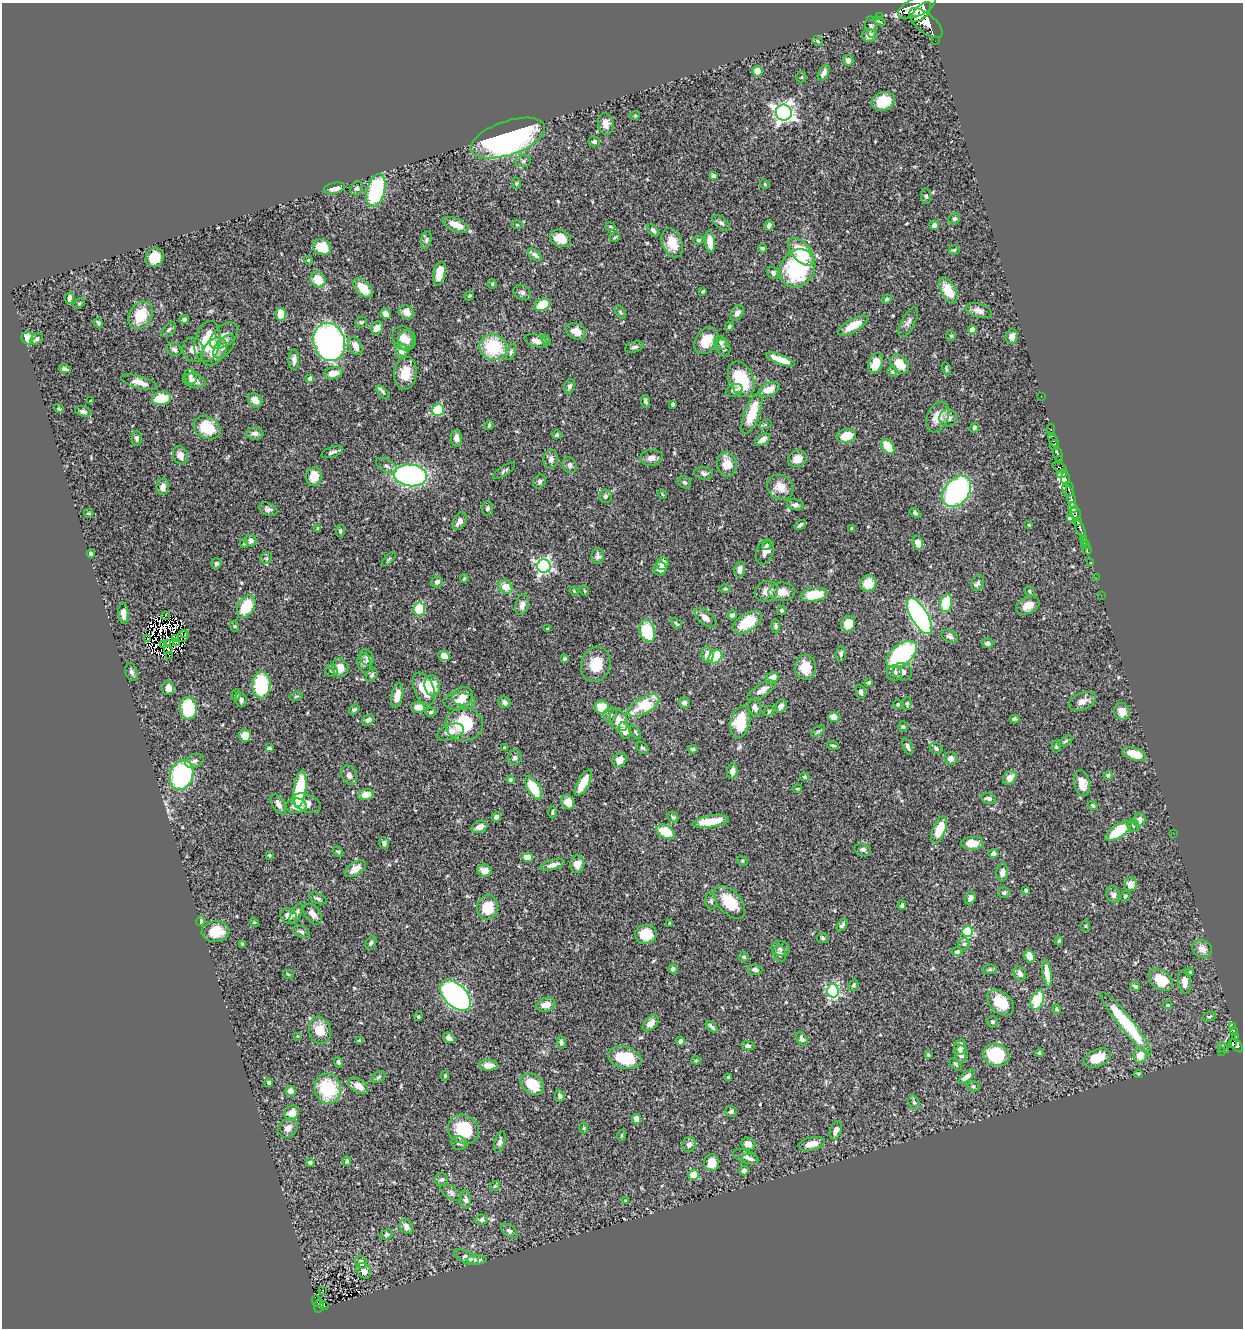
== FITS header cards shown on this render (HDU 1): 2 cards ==
NAXIS1  =                 1241
NAXIS2  =                 1326

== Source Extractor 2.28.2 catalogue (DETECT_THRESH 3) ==
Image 1241 x 1326 px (HDU 1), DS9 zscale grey, 1 PNG px = 1 image px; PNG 1245 x 1330 px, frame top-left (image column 1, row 1326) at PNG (2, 3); each listed source drawn as its Kron ellipse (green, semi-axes under 4 px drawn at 4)
Background 0.574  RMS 0.021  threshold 0.0638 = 3 sigma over >= 5 px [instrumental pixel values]
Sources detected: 523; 7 with non-positive FLUX_AUTO (blend fragments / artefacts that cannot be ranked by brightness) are neither listed nor drawn; of the other 516, the 500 brightest by FLUX_AUTO listed and drawn (16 fainter detections omitted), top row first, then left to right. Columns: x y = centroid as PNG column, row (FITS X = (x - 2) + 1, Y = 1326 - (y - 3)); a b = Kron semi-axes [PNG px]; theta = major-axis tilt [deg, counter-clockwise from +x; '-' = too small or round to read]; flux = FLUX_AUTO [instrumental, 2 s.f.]
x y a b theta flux
917 7 20 9 26 3100
921 12 13 6 44 1600
879 16 2 2 - 4.8
879 21 7 2 -25 1.5
926 23 20 9 -40 1900
871 27 11 5 -84 4.3
869 35 7 6 - 14
818 41 5 4 - 2.2
935 41 2 2 - 4.5
848 60 5 5 - 7.2
757 71 5 5 - 19
824 73 8 5 62 6.6
801 77 5 5 - 1.7
883 101 12 9 17 26
784 113 8 8 - 720
635 116 5 4 - 1.4
606 124 10 8 -80 12
508 138 39 17 19 380
594 141 5 5 - 3
523 161 8 6 15 3.8
714 176 4 4 - 3.9
516 183 5 3 - 1.6
765 184 5 4 - 1.8
335 188 11 5 11 11
357 188 7 5 57 2.9
376 190 17 9 76 120
926 196 8 5 -81 2.9
954 219 6 5 - 2.4
721 223 10 5 -41 4.2
456 225 14 6 -22 22
517 225 5 3 - 1.5
934 225 5 4 - 4.8
769 226 5 4 - 5.7
610 227 5 2 - 1.5
653 230 7 4 -48 3.7
615 237 6 4 45 2.1
560 238 11 8 -27 20
426 240 9 5 76 3.3
699 240 6 4 -1 2.1
710 242 11 5 -84 18
672 243 15 10 -69 25
322 247 9 7 -20 29
763 248 4 4 - 3
954 250 5 4 - 2.5
801 252 17 9 -48 49
535 255 8 5 -40 4.4
155 257 10 8 55 28
308 260 4 4 - 1.4
797 268 20 17 57 140
439 273 12 5 77 21
773 273 6 5 - 4
318 280 8 7 - 24
492 284 5 4 - 1.6
363 288 12 7 -44 27
948 290 14 7 -62 31
703 291 3 3 - 1.8
522 293 9 7 -33 4.2
469 296 5 4 - 1.5
69 298 6 4 79 5.4
887 299 5 4 - 2.3
79 303 6 4 31 1.7
542 305 8 6 26 38
979 311 13 7 -17 8.2
407 312 8 6 -34 12
620 312 7 4 -51 2.4
737 313 8 6 56 6.3
281 314 6 5 - 28
386 314 5 4 - 11
140 315 15 11 58 37
184 319 5 4 - 3.3
361 322 6 5 - 2.5
908 322 16 6 62 6.4
98 323 5 3 - 2.5
729 326 4 4 - 2.8
853 326 17 6 30 29
377 328 7 6 - 10
169 330 9 5 45 3.4
972 330 4 4 - 13
576 331 10 7 -28 17
224 336 16 9 42 12
951 336 5 5 - 1.7
1012 337 7 6 - 9.3
27 338 6 6 - 35
403 338 12 10 -68 15
37 339 7 5 39 3.9
407 340 10 8 78 11
546 340 6 3 -44 1.7
536 341 12 6 -17 8.4
706 341 15 10 57 31
207 342 21 12 78 63
329 342 19 16 -76 420
721 343 7 6 - 4.3
224 346 14 7 50 8
355 346 9 6 -64 12
493 347 14 12 -22 74
634 347 9 5 15 4.3
723 348 9 6 -73 5.5
174 350 8 6 -29 4.1
193 350 12 10 -69 13
401 351 6 6 - 12
214 352 15 11 53 20
511 352 8 4 73 2.6
780 359 15 4 -21 25
294 360 10 5 90 7
876 363 10 7 70 31
900 364 10 7 -47 29
65 369 6 3 -15 3.6
946 369 7 3 -77 1.5
892 372 5 4 - 1.9
333 373 9 6 13 12
405 373 16 11 84 25
191 377 7 6 - 4
310 378 4 4 - 4.1
741 379 19 12 -67 65
194 381 11 7 -15 8.8
139 382 19 6 -16 13
570 386 7 5 70 3.9
769 389 11 6 24 16
734 390 9 6 25 4.1
383 392 9 4 -48 2.9
1041 397 3 2 - 14
161 398 9 6 7 41
255 400 8 6 -44 11
91 401 3 2 - 1.3
645 401 6 4 -83 2.3
673 404 4 3 - 2.4
59 409 5 4 - 2
438 410 6 5 - 66
83 411 8 5 -15 4.6
752 413 21 7 69 43
937 417 16 10 65 19
948 418 9 8 - 8.9
489 425 5 3 - 1.6
765 425 6 4 19 1.8
974 427 5 4 - 2.8
207 428 14 11 -28 37
1051 430 6 3 -80 35
255 433 8 6 -4 5.6
557 435 4 4 - 2.9
846 436 10 7 12 29
137 438 7 5 89 3.4
456 438 8 5 -85 7.4
763 440 8 5 31 8.4
1053 440 7 4 -65 160
1054 445 5 4 - 420
888 447 8 5 -55 41
332 452 11 5 19 5
1058 454 8 4 -77 400
180 455 9 7 -71 8.3
651 458 11 8 8 7.9
551 459 9 7 86 6.7
797 459 9 8 - 14
1060 459 3 3 - 65
727 464 12 9 -78 22
570 465 8 6 -61 4.5
386 466 11 6 -29 5.2
1060 467 7 4 -21 98
504 471 13 4 33 3.6
704 473 9 6 -9 5
1062 474 5 3 - 120
411 475 16 11 -6 310
314 477 9 8 - 22
1065 479 6 4 -87 580
540 481 7 6 - 3.4
684 482 7 5 -34 2.9
163 487 8 6 86 9.8
780 487 14 12 -36 19
1068 489 7 5 -77 160
957 491 17 12 52 240
662 494 5 3 - 1.5
605 496 7 6 - 3.5
1071 498 11 3 -74 210
795 505 8 5 -13 4.5
1073 507 5 4 - 990
487 508 7 5 83 3.9
268 509 9 6 -21 4.9
89 513 5 3 - 1.5
915 513 6 4 -33 2.7
1076 513 7 5 -60 160
1070 519 3 3 - 18
460 521 9 6 57 7.9
1078 521 4 3 - 190
800 525 6 3 34 3
1029 525 3 3 - 1.3
318 529 4 3 - 2.7
852 529 4 3 - 2.8
1080 529 9 3 -65 370
340 531 6 4 82 2.6
1084 539 4 2 - 34
251 541 6 5 - 4.9
1084 542 3 3 - 23
918 543 7 5 -73 11
244 544 4 4 - 1.6
766 545 5 4 - 2.2
1086 545 3 2 - 11
1087 549 5 3 - 41
765 552 13 8 70 9.6
91 553 4 4 - 2.3
598 556 8 6 -90 4.8
266 558 6 5 - 2.8
389 559 8 3 45 2.1
1091 562 2 2 - 5.5
216 563 5 5 - 3.2
663 563 6 6 - 14
544 566 7 6 - 340
660 569 7 6 - 8.4
740 570 8 5 86 7.8
464 578 4 3 - 1.8
1096 578 2 2 - 4.7
437 582 6 5 - 4.2
978 583 8 6 70 3.9
868 584 8 8 - 20
505 587 7 6 - 22
725 589 6 4 -1 1.4
574 591 4 3 - 1.3
585 591 5 2 - 1.4
766 591 12 10 22 12
1029 591 6 4 -57 2.1
782 592 13 9 1 14
814 595 13 6 10 33
1101 595 2 2 - 5.4
946 603 9 6 79 54
522 605 10 6 75 7.9
1028 606 12 8 26 14
246 607 12 8 58 49
419 609 6 6 - 61
781 610 5 4 - 2.2
123 613 11 5 -87 10
165 615 3 2 - 1.6
732 615 5 4 - 3.9
919 616 20 8 -59 360
705 618 13 6 -40 9.2
747 622 16 8 31 49
676 623 6 3 -45 1.8
848 624 8 7 - 17
234 626 5 3 - 1.6
776 626 7 4 -85 2.3
547 629 3 3 - 1.8
647 631 11 7 -75 61
185 634 3 2 - 2.4
183 636 5 5 - 1.4
950 636 9 6 -25 4.9
176 638 2 2 - 2.6
147 639 2 2 - 1.6
176 642 4 3 - 1.5
168 643 2 2 - 1.6
988 643 6 5 - 5.3
164 644 3 2 - 1.3
168 650 4 3 - 1.3
841 654 7 5 87 3.3
707 655 8 6 -82 12
902 655 17 10 38 220
169 656 2 2 - 1.3
444 656 6 5 - 12
367 657 8 6 -61 4.1
715 657 7 6 - 55
565 659 4 4 - 2.5
364 663 10 7 -80 5.4
596 664 18 14 74 31
806 667 12 10 -88 26
340 668 9 8 - 16
331 670 6 6 - 2.9
132 672 9 6 -72 4.3
902 672 10 8 -25 8.1
894 673 8 7 - 5.8
372 675 7 5 55 2.8
772 678 6 5 - 13
869 682 3 3 - 2
261 685 13 9 89 96
432 686 10 8 -82 28
168 688 7 6 - 11
424 689 17 9 -67 31
761 690 16 6 31 9.4
861 692 7 4 -77 5.2
236 695 6 4 71 2.3
296 696 7 2 13 1.4
397 696 12 5 78 16
463 696 10 9 - 12
241 700 7 5 -76 5
459 701 16 8 -1 16
1082 701 14 8 23 9.9
505 702 6 5 - 4.4
684 703 5 5 - 4.2
898 704 4 4 - 1.6
907 704 6 4 90 2.2
643 705 17 8 29 51
781 706 7 5 61 5.6
418 707 7 5 -5 15
602 707 7 6 - 27
755 707 9 6 -75 6.3
188 708 11 8 -85 77
354 710 6 4 38 2.5
769 711 6 4 47 2
1122 711 9 7 -68 15
431 712 5 4 - 2.6
610 715 7 6 - 3.8
834 717 6 4 -17 15
1015 719 5 4 - 3.1
368 720 6 5 - 5.5
619 721 11 8 -61 15
740 722 16 9 78 46
464 724 19 16 -2 69
903 727 5 4 - 1.9
625 731 8 6 -70 13
818 731 8 4 36 2.6
450 732 14 7 20 12
635 732 8 4 -54 1.9
245 735 6 6 - 16
1065 741 8 4 34 2.4
833 745 6 4 -19 2.5
908 746 8 5 -68 5.2
1056 746 6 4 88 2.2
269 748 3 3 - 2.7
505 748 4 4 - 1.9
642 748 7 5 -41 2.9
936 748 7 5 -32 2.8
693 749 4 3 - 2.1
1134 754 12 6 -19 25
515 757 7 7 - 4
951 758 6 6 - 6.7
620 760 8 6 45 11
194 761 9 6 23 5
732 771 7 5 84 7.3
182 775 15 11 73 190
349 775 10 7 -68 7.1
1108 775 5 4 - 2.8
805 777 5 3 - 2.2
1010 778 8 5 43 13
510 779 4 4 - 2.1
583 783 14 5 62 23
1082 783 13 7 -79 16
534 788 13 6 -59 52
300 789 18 6 82 82
797 789 5 3 - 1.5
366 795 8 5 13 13
989 799 8 5 -14 5.1
568 802 7 6 - 15
306 803 15 8 -21 12
278 804 11 6 -59 7.3
1093 805 5 3 - 1.9
296 806 10 7 4 16
552 812 6 4 -90 2.3
496 817 5 4 - 3.7
673 817 6 4 -44 2.3
1139 820 6 6 - 11
711 821 18 6 8 25
1133 825 6 5 - 2.8
480 827 8 5 22 9.3
939 830 14 6 68 34
1118 831 15 6 33 68
665 832 10 6 -29 49
1174 834 3 2 - 1.9
384 843 6 5 - 4.5
972 843 11 6 0 23
863 850 8 5 -17 4.2
338 852 6 4 -39 2.5
993 853 5 4 - 4
269 855 3 3 - 2
528 857 5 4 - 13
742 861 6 4 -29 1.6
577 864 9 7 86 9.7
552 865 12 5 16 8.1
355 869 11 6 33 15
484 871 7 6 - 12
1002 872 9 6 85 8
1130 884 7 6 - 13
1026 890 4 4 - 2.3
1004 893 6 5 - 3.4
1113 894 8 6 -76 5.4
1125 896 5 4 - 2.3
318 898 9 5 -23 3.6
970 898 7 5 64 4.9
711 901 9 5 -83 3.1
730 902 19 11 -48 41
902 905 5 4 - 2.8
487 907 12 10 82 32
296 913 11 5 61 5.8
313 914 12 7 -54 8.5
289 916 8 7 - 9.9
201 921 5 4 - 4
254 922 5 3 - 1.4
670 923 4 3 - 1.3
842 925 7 4 53 3.2
1085 926 5 4 - 1.5
215 931 14 10 7 30
301 932 9 5 -26 3.5
968 932 5 5 - 100
646 934 11 9 2 28
823 938 6 5 - 2.7
1059 941 4 4 - 1.6
371 943 7 5 63 2.9
243 944 4 3 - 1.8
964 944 6 6 - 2.8
781 949 9 7 -13 5.4
1202 949 10 8 -28 10
957 952 5 4 - 3.1
780 954 9 6 -70 4
1030 956 6 5 - 15
744 957 5 4 - 1.9
673 969 4 4 - 4.1
990 969 7 5 5 2.6
755 970 7 5 -6 5.4
1190 972 4 4 - 1.5
1047 973 14 4 -82 15
288 974 5 3 - 1.4
1020 974 8 5 -60 6
1160 980 13 9 -36 36
1185 982 11 6 -83 12
853 985 6 4 61 2.6
1135 986 5 4 - 3.1
833 991 6 6 - 170
456 996 18 11 -45 500
1037 1000 10 6 66 52
1000 1002 15 10 -41 36
546 1005 10 7 15 12
1168 1005 4 3 - 1.4
1057 1009 5 4 - 1.6
418 1016 4 4 - 2.5
1209 1017 7 5 18 2.7
992 1022 6 5 - 2.5
651 1023 10 6 45 10
1126 1023 39 7 -51 97
712 1027 7 3 -44 3.5
1233 1027 3 3 - 15
320 1030 14 10 -74 24
1234 1031 4 3 - 43
298 1036 4 4 - 1.3
1236 1036 3 3 - 28
449 1038 6 4 -35 6.2
802 1039 7 5 -55 4.4
359 1041 3 3 - 2.1
680 1041 4 4 - 4.5
561 1042 6 4 -86 2.9
1232 1044 3 3 - 42
748 1046 7 4 -10 3.6
1237 1046 8 4 -51 140
960 1047 8 5 77 11
1223 1048 6 3 -40 6.1
1221 1051 3 2 - 7.3
1039 1053 4 4 - 2.4
961 1054 9 6 -89 6.7
928 1055 4 3 - 1.4
996 1055 13 11 -19 75
1140 1056 7 6 - 18
625 1058 17 11 -11 52
1097 1058 14 8 23 26
696 1060 4 4 - 1.5
339 1062 5 4 - 3.4
956 1064 7 4 -45 2.1
488 1065 9 5 -1 12
1139 1074 4 3 - 1.7
445 1076 4 3 - 1.8
378 1077 7 5 29 2.7
729 1077 4 3 - 2.5
967 1077 9 4 41 8.2
269 1083 4 4 - 2.9
532 1084 13 9 -36 34
358 1086 11 6 -33 17
973 1086 6 5 - 2.4
328 1089 15 13 -77 78
290 1091 5 5 - 13
560 1096 6 4 -70 3.2
914 1103 7 5 -63 2.8
731 1112 6 5 - 3.7
292 1113 8 6 51 15
636 1119 5 4 - 13
288 1128 11 9 41 9.7
584 1128 5 3 - 1.3
464 1129 16 14 -36 63
836 1130 10 5 70 7.5
622 1135 6 3 71 1.5
500 1142 11 5 73 4.5
459 1143 8 6 -28 4.6
748 1144 7 6 - 11
812 1144 13 6 13 17
689 1145 8 6 71 6
746 1157 13 6 -21 6.1
751 1159 8 5 -10 3.9
347 1161 5 3 - 2.5
310 1163 4 3 - 3
711 1163 8 7 - 22
744 1171 5 4 - 5.3
694 1175 5 5 - 24
441 1180 6 6 - 4
495 1186 5 4 - 1.7
451 1193 12 6 -34 5
466 1200 9 5 -85 4.9
626 1201 4 3 - 1.6
481 1220 6 5 - 4
406 1227 7 6 - 10
509 1231 9 5 -36 3.8
386 1235 7 5 26 2.3
466 1257 13 6 -25 8.1
477 1260 10 4 0 4
361 1262 7 5 -65 7.1
364 1271 8 6 -49 7.3
323 1290 3 2 - 2
316 1301 6 3 -67 42
319 1306 7 5 78 64
324 1306 4 3 - 11
At the frame edge (FLAGS 8, measured only in part): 1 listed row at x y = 917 7
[16 fainter detections neither listed nor drawn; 7 non-positive-flux detections neither listed nor drawn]